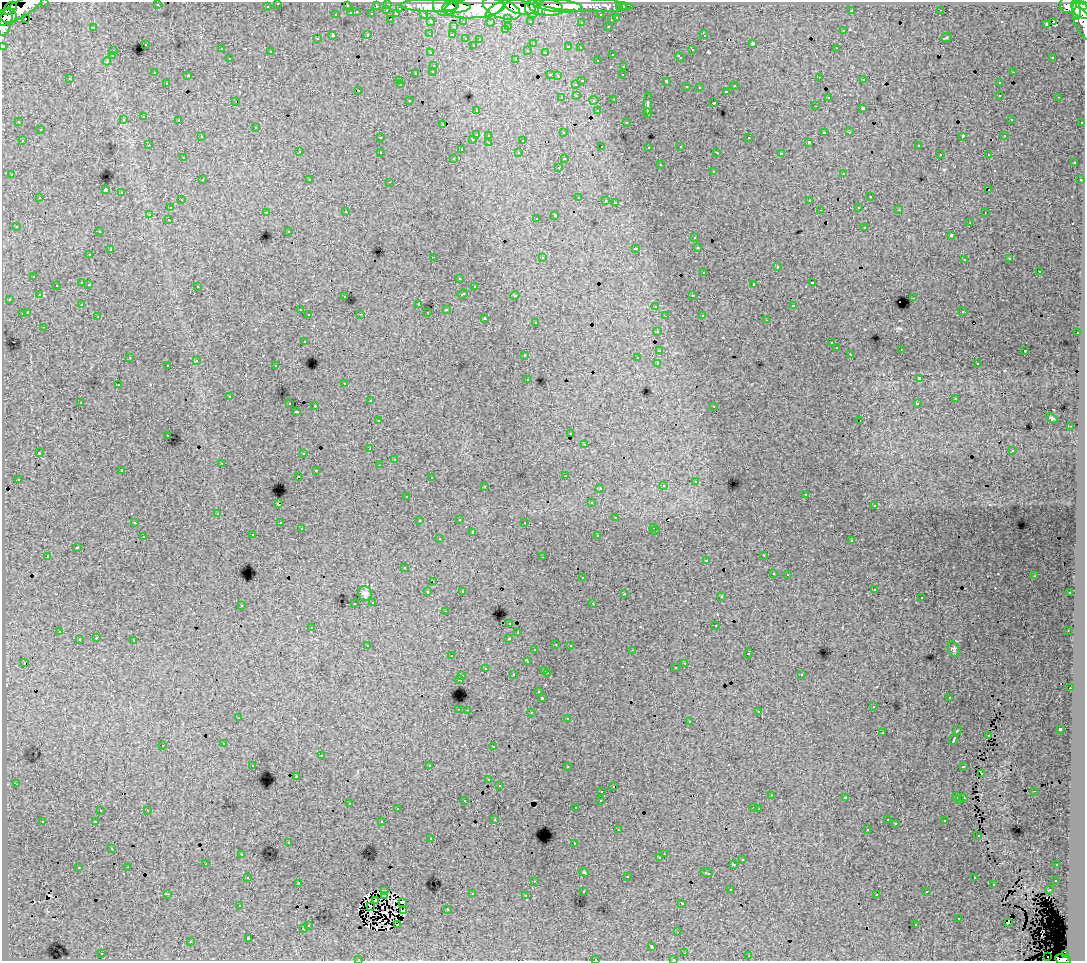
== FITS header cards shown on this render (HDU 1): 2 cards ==
NAXIS1  =                 1083
NAXIS2  =                  959

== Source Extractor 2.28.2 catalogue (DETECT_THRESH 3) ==
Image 1083 x 959 px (HDU 1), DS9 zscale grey, 1 PNG px = 1 image px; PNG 1087 x 963 px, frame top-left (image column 1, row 959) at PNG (2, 2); each listed source drawn as its Kron ellipse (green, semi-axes under 4 px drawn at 4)
Background 52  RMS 0.61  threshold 1.84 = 3 sigma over >= 5 px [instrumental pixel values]
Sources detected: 504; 2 with non-positive FLUX_AUTO (blend fragments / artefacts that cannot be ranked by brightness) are neither listed nor drawn; of the other 502, the 500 brightest by FLUX_AUTO listed and drawn (2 fainter detections omitted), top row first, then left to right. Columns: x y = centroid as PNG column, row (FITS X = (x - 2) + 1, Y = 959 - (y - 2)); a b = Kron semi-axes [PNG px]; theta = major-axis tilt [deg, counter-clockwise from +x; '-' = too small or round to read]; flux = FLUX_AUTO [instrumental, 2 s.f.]
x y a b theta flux
45 2 3 2 - 1600
278 3 3 3 - 1000
388 4 3 3 - 3100
157 5 3 2 - 54
586 5 47 6 -2 70000
1068 5 8 8 - 47000
267 6 3 3 - 900
347 6 3 3 - 410
376 6 3 2 - 590
430 6 29 6 -1 130000
445 6 12 10 -25 95000
558 6 24 6 -6 120000
1084 6 4 3 - 33000
456 7 14 5 2 120000
520 7 15 6 -11 170000
546 7 18 8 -10 150000
620 7 3 3 - 550
623 7 3 3 - 1200
10 8 8 5 42 26000
400 8 3 3 - 530
475 8 30 10 4 380000
502 8 19 9 -20 290000
532 9 9 7 -82 100000
19 10 27 8 30 160000
387 10 3 2 - 110
495 10 11 4 38 63000
941 10 2 2 - 36
1080 10 11 7 -45 170000
538 11 4 3 - 33000
851 11 3 2 - 28
1076 11 9 4 -88 78000
357 12 3 3 - 250
351 13 3 3 - 380
372 14 3 3 - 660
396 14 4 3 - 390
423 14 3 2 - 840
336 15 3 3 - 260
601 15 3 3 - 650
8 16 8 7 - 81000
25 18 3 2 - 580
508 18 3 3 - 690
617 18 3 3 - 350
390 19 3 2 - 63
611 20 3 3 - 150
464 21 3 2 - 120
530 21 3 3 - 540
5 22 14 6 76 110000
431 22 3 3 - 1100
581 22 3 3 - 89
1054 22 3 3 - 3500
490 23 3 2 - 46
1046 24 4 3 - 590
1084 24 17 8 -63 40000
509 26 3 2 - 190
608 26 3 2 - 220
93 27 3 3 - 420
453 27 4 3 - 43
505 30 3 3 - 110
843 31 4 2 - 25
430 33 3 3 - 110
368 35 3 3 - 190
452 35 3 3 - 200
704 35 4 2 - 65
333 36 3 3 - 810
466 38 3 3 - 130
946 38 5 3 - 42
317 39 3 3 - 170
480 40 3 3 - 79
752 43 4 3 - 49
145 44 3 3 - 140
533 44 3 2 - 64
473 45 2 2 - 39
3 46 3 3 - 3000
568 47 3 3 - 400
580 48 3 3 - 120
836 48 3 2 - 150
221 49 3 3 - 99
528 50 3 3 - 220
692 50 3 3 - 210
113 51 3 2 - 140
271 52 3 2 - 22
431 53 3 3 - 210
545 53 4 3 - 250
612 54 3 2 - 180
112 56 3 3 - 150
680 57 5 3 - 190
1053 57 3 3 - 100
230 59 3 3 - 160
516 59 3 2 - 240
597 60 3 2 - 120
107 61 4 4 - 37
434 65 3 3 - 250
624 66 3 3 - 220
433 71 3 3 - 220
1013 72 3 2 - 140
154 73 3 2 - 68
416 73 3 3 - 360
188 75 3 2 - 43
550 75 3 2 - 200
623 75 3 2 - 44
558 76 3 3 - 120
820 77 3 2 - 69
70 79 3 3 - 110
864 80 3 2 - 89
400 81 3 2 - 63
582 81 3 3 - 470
666 81 3 3 - 560
167 83 3 2 - 100
999 83 3 3 - 170
576 84 3 3 - 140
401 85 3 2 - 47
734 86 3 3 - 99
687 87 3 3 - 160
699 88 3 3 - 68
358 90 3 3 - 330
726 91 3 3 - 160
1000 95 3 2 - 150
577 96 3 2 - 160
828 97 3 3 - 120
1059 97 3 2 - 200
562 98 3 3 - 180
614 99 3 2 - 220
409 100 3 2 - 120
594 100 4 4 - 50
236 101 2 2 - 38
648 103 11 3 88 1800
713 103 3 3 - 400
815 106 3 2 - 110
863 108 3 3 - 690
476 110 3 2 - 85
598 111 3 3 - 210
648 113 4 3 - 900
144 117 3 3 - 130
1011 119 3 3 - 99
123 120 3 3 - 190
179 120 3 2 - 140
19 122 3 2 - 87
626 122 3 3 - 140
1082 122 3 3 - 490
443 125 3 2 - 41
256 127 3 3 - 140
40 130 3 3 - 120
824 132 3 2 - 430
849 132 3 2 - 65
563 133 3 3 - 99
476 134 3 3 - 620
489 135 3 3 - 180
201 136 2 2 - 31
963 136 4 2 - 350
1004 136 2 2 - 34
380 138 3 3 - 140
749 138 3 3 - 230
473 139 3 2 - 190
523 140 3 3 - 480
22 141 3 2 - 220
809 142 3 3 - 65
489 143 3 2 - 190
149 145 3 2 - 78
918 145 3 2 - 140
602 146 3 2 - 42
681 146 3 3 - 120
649 147 3 3 - 160
461 150 3 2 - 49
299 152 3 3 - 180
380 152 3 3 - 250
717 152 3 3 - 120
519 153 3 3 - 160
781 154 4 3 - 1300
940 154 3 2 - 74
988 154 3 2 - 160
183 158 2 2 - 24
454 158 3 3 - 110
564 159 3 3 - 110
1074 163 3 3 - 220
660 165 3 3 - 170
559 167 3 2 - 190
713 171 3 3 - 200
843 173 3 3 - 140
12 175 3 3 - 100
202 180 3 2 - 240
310 180 3 3 - 110
1080 180 3 3 - 200
390 182 3 2 - 250
105 190 4 3 - 4400
989 190 3 2 - 38
121 193 3 3 - 280
579 197 3 2 - 270
870 197 3 3 - 270
40 198 3 3 - 250
181 200 3 2 - 80
606 200 3 3 - 140
810 201 3 3 - 520
615 202 3 3 - 1200
859 207 3 2 - 120
171 208 3 3 - 100
820 210 2 2 - 21
899 210 3 2 - 92
266 212 3 2 - 93
346 212 3 2 - 200
985 213 2 2 - 26
150 214 3 3 - 810
555 215 4 3 - 1100
536 218 3 2 - 95
168 219 3 2 - 200
970 222 2 2 - 28
16 226 3 3 - 180
865 227 3 3 - 290
289 231 3 3 - 76
99 232 3 2 - 130
951 235 3 3 - 510
695 238 3 3 - 180
698 247 3 2 - 42
635 248 3 3 - 320
110 250 3 3 - 390
90 255 3 3 - 110
433 257 2 2 - 290
542 257 3 3 - 190
1010 259 3 3 - 110
964 260 3 2 - 95
777 267 3 3 - 350
704 272 3 3 - 350
1039 272 3 3 - 430
34 276 3 3 - 200
459 278 3 3 - 110
82 283 3 3 - 400
812 283 3 3 - 310
89 284 3 2 - 140
754 284 4 3 - 1000
56 285 2 2 - 100
197 286 3 3 - 310
474 287 3 3 - 220
463 294 5 3 - 270
39 295 3 3 - 88
693 295 3 2 - 240
515 296 5 4 - 57
345 297 3 3 - 96
914 298 3 2 - 270
9 299 3 2 - 76
82 304 3 3 - 100
418 305 3 2 - 39
656 306 3 3 - 160
793 306 3 2 - 27
300 310 3 3 - 130
446 310 3 2 - 34
963 311 5 3 - 100
28 312 4 3 - 760
428 312 3 3 - 310
22 314 4 3 - 450
361 314 3 2 - 52
309 315 3 3 - 130
702 315 3 2 - 150
665 316 3 2 - 58
98 317 3 2 - 69
485 318 3 3 - 260
767 320 2 2 - 48
536 322 3 3 - 120
44 327 3 2 - 59
657 331 3 3 - 160
1077 333 3 2 - 96
304 341 3 3 - 190
831 343 3 2 - 110
836 348 3 3 - 110
901 349 3 2 - 32
659 350 3 3 - 560
1025 350 3 2 - 220
850 354 3 2 - 81
525 355 3 3 - 260
130 357 3 2 - 66
637 358 3 2 - 74
196 361 3 2 - 39
658 363 3 3 - 1600
977 364 3 2 - 91
168 365 3 2 - 130
276 366 3 3 - 190
528 379 3 2 - 72
919 379 4 3 - 1200
345 383 3 3 - 180
118 385 3 2 - 190
229 397 3 2 - 80
955 399 3 3 - 66
370 401 3 2 - 180
80 402 3 2 - 160
290 404 3 2 - 180
917 404 3 3 - 120
315 406 3 2 - 530
714 406 3 2 - 110
296 412 3 2 - 66
1052 418 6 4 -37 56
378 421 3 3 - 72
860 421 2 2 - 24
1070 426 3 2 - 37
571 434 3 2 - 99
168 435 3 2 - 220
585 444 3 2 - 180
370 449 3 2 - 130
1012 451 3 3 - 130
39 453 3 3 - 41
303 453 2 2 - 24
394 459 3 3 - 54
222 463 3 2 - 50
379 465 3 2 - 74
316 470 3 2 - 240
122 471 3 3 - 190
565 475 3 2 - 76
298 477 3 2 - 170
431 478 3 2 - 89
18 479 3 3 - 170
695 481 3 2 - 100
485 486 3 2 - 120
663 486 4 4 - 140
600 488 3 2 - 72
806 494 3 2 - 35
407 496 2 2 - 24
591 503 3 3 - 130
278 504 3 3 - 630
874 506 3 3 - 70
218 514 3 2 - 230
616 518 3 3 - 130
459 519 3 2 - 190
419 521 3 3 - 92
525 522 3 3 - 160
135 523 3 2 - 62
280 523 3 3 - 210
653 527 3 2 - 73
301 529 3 3 - 79
656 531 3 2 - 180
472 532 3 3 - 300
253 535 3 2 - 90
598 536 3 3 - 250
143 537 3 2 - 62
439 539 3 3 - 280
852 540 3 3 - 190
77 548 3 3 - 500
764 555 2 2 - 25
48 556 3 3 - 850
543 557 3 2 - 78
706 561 4 4 - 68
404 568 3 3 - 110
773 573 3 3 - 150
788 574 3 2 - 120
1034 576 2 2 - 42
582 578 3 3 - 150
434 582 3 2 - 53
874 589 3 3 - 160
462 591 3 3 - 86
428 592 3 3 - 270
1070 593 3 3 - 110
365 594 7 7 - 140
624 594 2 2 - 27
721 597 3 3 - 190
921 598 3 2 - 32
373 602 3 3 - 180
355 603 3 2 - 160
593 603 2 2 - 29
241 605 3 3 - 190
445 611 3 2 - 120
510 623 3 3 - 250
716 626 3 3 - 220
312 627 3 3 - 170
1068 630 2 2 - 26
59 632 3 2 - 200
518 633 3 2 - 81
96 638 3 3 - 210
509 638 3 3 - 370
79 640 3 3 - 240
134 641 3 3 - 360
556 644 3 3 - 200
570 645 3 3 - 240
368 646 4 3 - 220
954 649 8 5 -66 82
535 650 3 3 - 98
632 650 3 2 - 68
748 653 5 3 - 380
452 656 3 2 - 110
527 662 3 3 - 300
24 663 3 2 - 39
685 663 3 2 - 130
485 668 3 3 - 240
675 668 3 2 - 59
545 670 3 2 - 190
547 673 3 2 - 320
801 674 3 3 - 110
513 675 3 3 - 190
462 676 3 2 - 220
459 679 3 3 - 490
1070 688 2 2 - 120
539 692 3 3 - 180
542 698 4 3 - 900
949 698 3 2 - 34
873 707 3 2 - 80
459 709 3 2 - 260
467 710 2 2 - 100
531 712 3 2 - 150
759 712 3 3 - 34
238 718 3 2 - 32
568 719 3 3 - 100
689 722 3 3 - 220
1060 729 3 3 - 1300
958 731 5 3 - 450
882 733 2 2 - 31
988 735 3 2 - 41
954 740 5 3 - 1600
224 743 3 2 - 200
163 745 3 3 - 160
493 746 3 2 - 71
321 756 3 3 - 490
253 766 3 2 - 62
430 766 3 3 - 2000
963 766 3 3 - 350
567 767 3 2 - 93
981 773 3 3 - 83
296 777 2 2 - 31
489 780 3 3 - 97
16 784 3 2 - 84
499 785 3 3 - 98
613 786 3 2 - 67
602 791 3 2 - 110
1034 791 3 2 - 99
771 795 3 2 - 26
845 797 3 2 - 36
957 797 3 3 - 100
964 798 3 2 - 35
960 799 3 3 - 170
601 800 3 3 - 120
465 801 3 3 - 93
349 803 3 2 - 160
753 807 3 2 - 83
576 808 3 3 - 87
397 809 3 2 - 120
759 809 2 2 - 32
147 810 3 2 - 180
100 811 3 3 - 160
495 819 3 3 - 130
887 820 3 3 - 91
43 821 3 2 - 38
945 821 3 3 - 220
96 822 3 2 - 35
382 822 3 3 - 340
896 824 3 3 - 70
867 829 3 2 - 68
618 830 3 2 - 100
978 835 3 2 - 56
431 838 3 2 - 50
289 842 3 3 - 84
574 843 3 2 - 20
112 849 3 2 - 72
242 854 3 2 - 120
664 854 2 2 - 210
660 858 3 3 - 140
742 860 3 3 - 150
206 864 2 2 - 87
734 864 3 3 - 530
1057 865 3 2 - 79
128 867 3 2 - 220
78 868 3 3 - 260
584 872 5 3 - 67
707 873 6 3 -17 470
248 877 3 2 - 110
627 877 3 3 - 270
974 878 3 3 - 210
1056 880 3 3 - 160
534 881 2 2 - 22
299 883 3 2 - 42
994 884 3 3 - 77
731 890 3 2 - 130
1049 890 3 3 - 140
384 891 4 2 - 38
583 891 3 3 - 98
927 892 3 2 - 100
167 894 3 2 - 290
472 894 3 2 - 190
877 894 3 3 - 53
385 896 4 3 - 57
526 896 3 2 - 110
375 901 3 2 - 69
402 902 3 3 - 22
682 903 3 2 - 28
240 906 3 3 - 110
370 906 2 2 - 55
447 909 2 2 - 25
404 910 3 3 - 49
959 919 3 3 - 270
1008 923 3 2 - 58
308 925 3 3 - 120
397 925 4 2 - 19
916 925 3 2 - 81
303 929 3 3 - 150
678 932 3 2 - 40
248 938 3 3 - 610
191 941 3 2 - 39
652 947 4 3 - 64
685 953 3 2 - 44
102 954 3 2 - 230
1066 955 4 3 - 21000
749 956 2 2 - 23
1048 957 2 2 - 190
595 959 3 2 - 200
673 959 3 2 - 90
1063 959 8 5 -9 40000
358 960 3 2 - 54
At the frame edge (FLAGS 8, measured only in part): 10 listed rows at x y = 45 2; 278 3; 1084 6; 5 22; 1084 24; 3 46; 595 959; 673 959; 1063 959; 358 960
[2 fainter detections neither listed nor drawn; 2 non-positive-flux detections neither listed nor drawn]